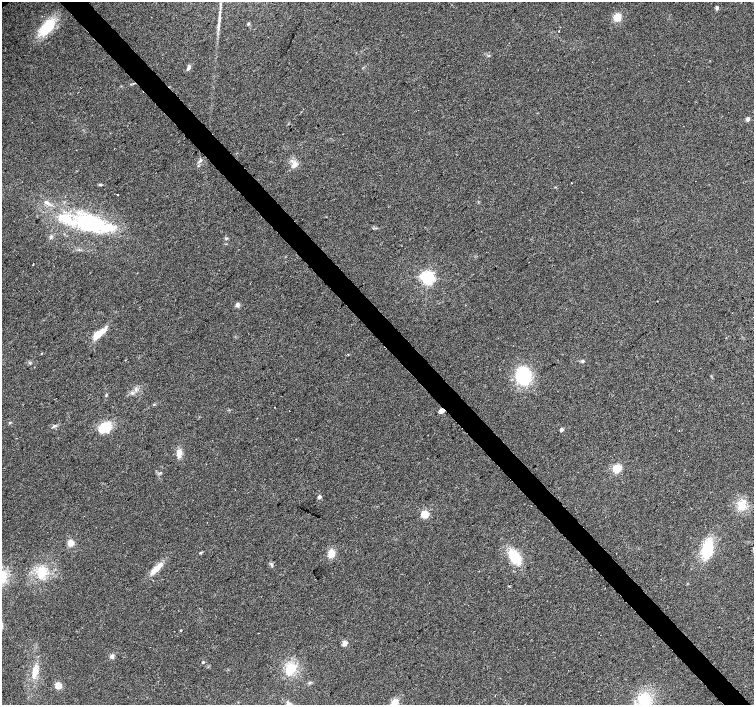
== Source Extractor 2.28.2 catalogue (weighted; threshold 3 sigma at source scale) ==
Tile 6 of 4 x 4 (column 2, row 2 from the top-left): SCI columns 1506-3008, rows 3023-4427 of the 6013 x 5980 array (HDU 1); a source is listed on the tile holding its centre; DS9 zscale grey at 2 x 2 block average (1 PNG px = mean of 2 x 2 image px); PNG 756 x 707 px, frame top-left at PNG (2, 2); no overlay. Shown black and unused: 4% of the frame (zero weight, under 2 of 3 exposures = <1% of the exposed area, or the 3 px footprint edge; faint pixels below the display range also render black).
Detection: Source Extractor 2.28.2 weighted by HDU 2 'WHT'; one run over the whole footprint, this tile lists its part. Background 0.0373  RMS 0.0076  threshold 0.0343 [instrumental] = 3 sigma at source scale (4.5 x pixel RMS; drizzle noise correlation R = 1.50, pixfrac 1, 0.0396/0.0396 arcsec/px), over >= 5 px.
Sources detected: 60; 2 inside a brighter object's white glare — not listed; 3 inside a brighter listed object's ellipse — not listed separately; the other 55 listed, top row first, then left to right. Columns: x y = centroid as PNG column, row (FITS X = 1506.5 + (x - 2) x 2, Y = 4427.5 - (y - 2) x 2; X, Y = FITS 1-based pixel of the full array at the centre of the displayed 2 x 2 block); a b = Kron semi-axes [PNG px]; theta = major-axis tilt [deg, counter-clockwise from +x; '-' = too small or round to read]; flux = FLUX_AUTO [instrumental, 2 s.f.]
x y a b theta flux
717 8 5 4 - 3
617 17 7 6 - 20
219 18 10 2 89 5.9
47 27 19 10 47 64
559 31 2 2 - 2.4
188 67 7 4 64 5.8
748 119 5 4 - 4.4
200 161 5 3 - 3.6
295 164 8 5 34 7.4
571 183 2 2 - 0.78
100 185 4 3 - 2
117 195 2 2 - 5.6
46 202 8 4 -27 5.8
89 221 42 18 -28 130
226 238 4 3 - 1.9
33 265 2 2 - 1.7
427 278 4 4 - 540
237 305 6 5 - 4.7
98 334 15 5 41 35
41 353 3 2 - 0.99
348 354 2 2 - 1.4
583 361 4 4 - 2.9
30 363 3 2 - 1.4
524 376 15 13 84 120
154 404 3 2 - 1.2
275 407 2 2 - 0.87
442 410 3 2 - 29
289 411 2 2 - 0.72
9 423 3 3 - 1.5
55 425 5 2 - 2.1
105 427 15 10 33 42
561 430 2 2 - 11
179 453 10 6 87 13
617 468 3 3 - 140
160 473 3 3 - 1.5
319 497 2 2 - 10
742 506 12 10 -42 23
425 514 3 3 - 110
70 543 8 7 - 11
707 549 16 9 78 75
200 553 6 2 27 1.9
331 553 8 7 - 18
514 557 15 9 -60 53
272 565 5 2 - 2.1
157 568 19 6 43 19
42 572 15 13 -84 34
181 630 2 2 - 1.8
344 643 5 4 - 8.3
112 656 6 5 - 4.9
203 662 2 2 - 2.6
290 669 11 8 52 41
34 672 20 7 79 23
58 685 6 5 - 15
645 699 15 14 - 58
394 703 9 6 56 22
Overlapping masked pixels (flux is a lower limit): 1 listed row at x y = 442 410
Isophote crosses this tile's border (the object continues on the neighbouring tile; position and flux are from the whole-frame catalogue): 2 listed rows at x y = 645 699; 394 703
Diffuse or blended objects may show on this block-average render without a row.